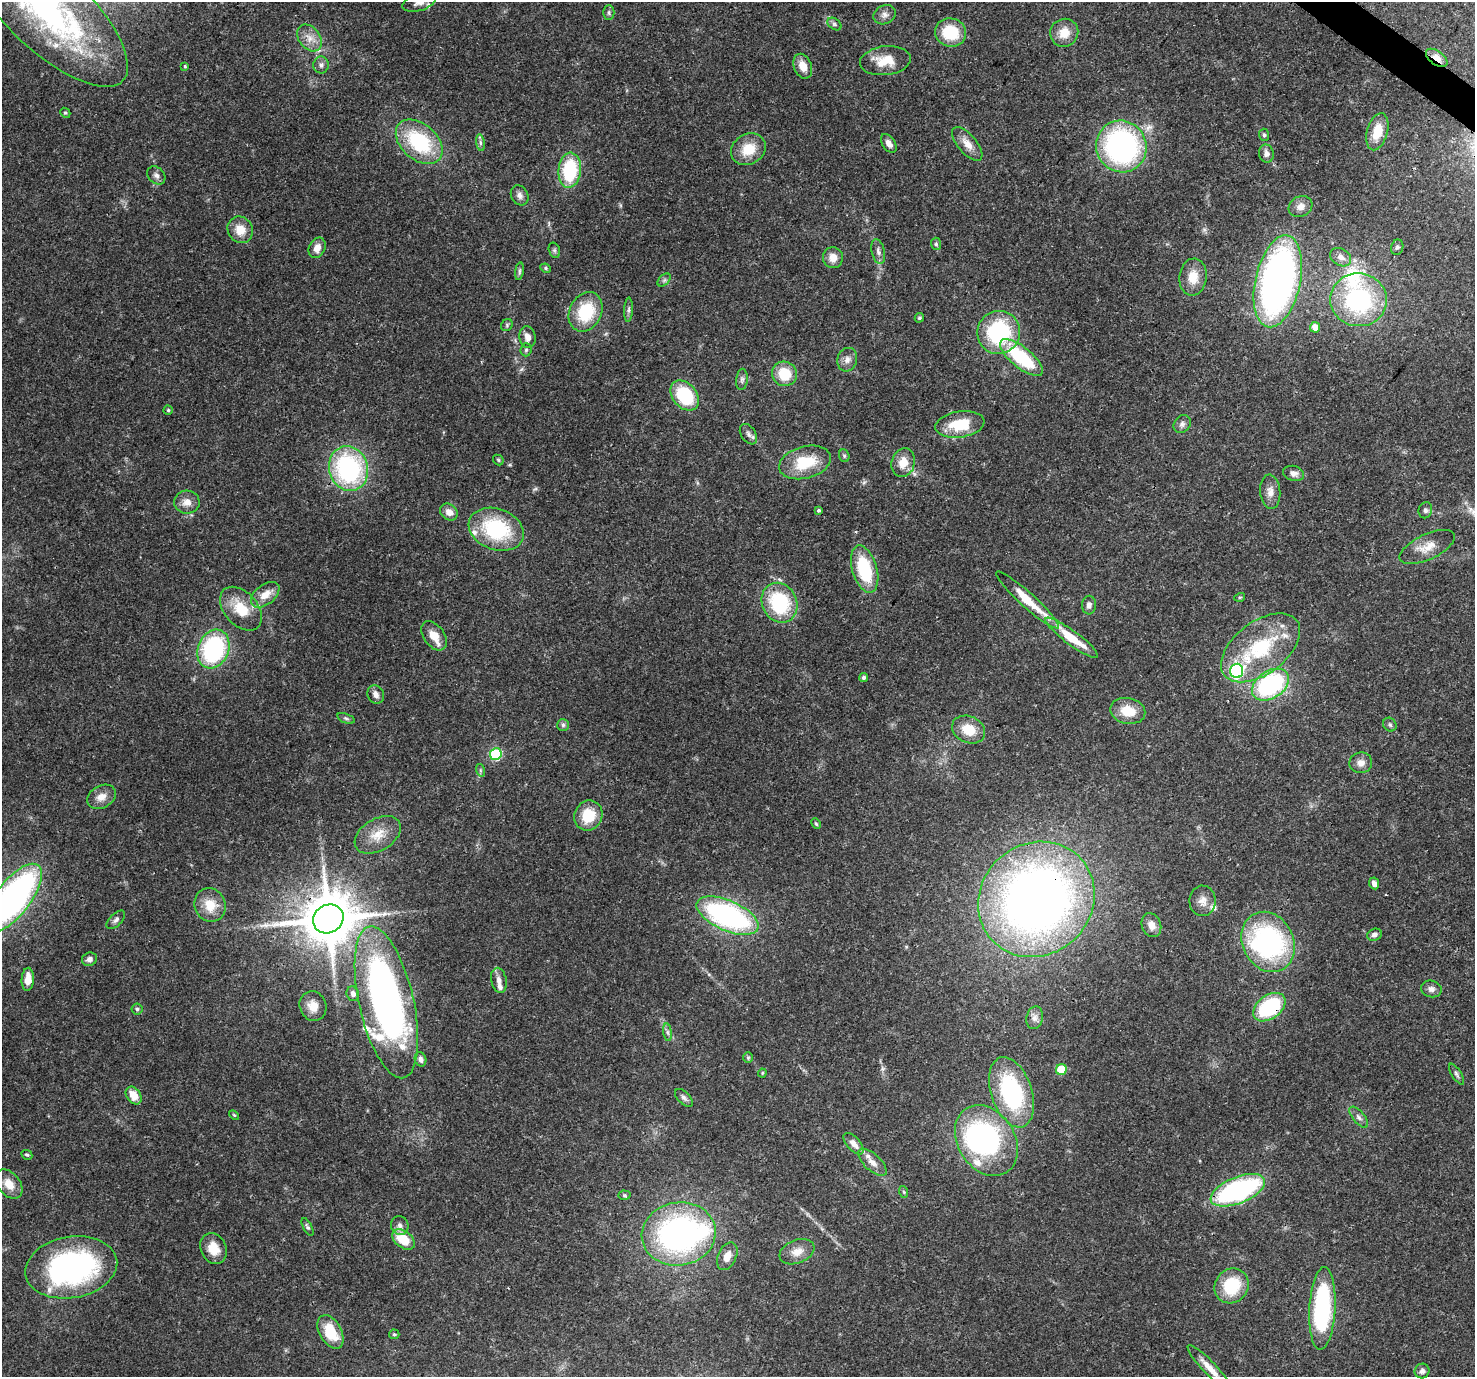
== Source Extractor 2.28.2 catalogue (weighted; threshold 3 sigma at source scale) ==
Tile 10 of 4 x 4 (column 2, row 3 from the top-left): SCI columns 1559-3031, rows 1714-3088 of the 6056 x 6107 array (HDU 1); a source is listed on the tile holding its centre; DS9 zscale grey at full resolution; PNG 1477 x 1379 px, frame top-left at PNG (2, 2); each listed source drawn as its Kron ellipse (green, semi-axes under 4 px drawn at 4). Shown black and unused: <1% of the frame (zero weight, under 3 of 4 exposures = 8% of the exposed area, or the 3 px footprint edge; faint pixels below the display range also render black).
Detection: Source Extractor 2.28.2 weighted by HDU 2 'WHT'; one run over the whole footprint, this tile lists its part. Background 0.0865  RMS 0.0036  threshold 0.0162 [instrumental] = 3 sigma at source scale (4.5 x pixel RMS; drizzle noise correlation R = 1.50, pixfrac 1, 0.0396/0.0396 arcsec/px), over >= 5 px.
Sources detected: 164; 3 inside a brighter object's white glare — neither listed nor drawn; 9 inside a brighter listed object's ellipse — not listed separately; the other 152 listed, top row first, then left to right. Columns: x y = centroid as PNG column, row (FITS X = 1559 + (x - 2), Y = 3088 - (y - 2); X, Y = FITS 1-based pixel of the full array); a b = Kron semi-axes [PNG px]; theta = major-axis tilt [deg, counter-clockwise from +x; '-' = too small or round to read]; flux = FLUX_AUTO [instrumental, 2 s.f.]
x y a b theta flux
419 2 17 8 17 2.6
47 10 103 40 -43 110
609 12 7 5 -90 0.76
884 15 11 9 27 2
834 24 8 5 -37 0.88
950 32 15 14 - 14
1064 33 14 13 - 5.8
309 38 15 10 -52 3.7
1437 58 12 6 -36 4.2
885 61 25 14 7 8.6
321 65 8 7 - 1.4
185 66 4 3 - 0.38
803 66 13 9 -68 4.6
65 113 5 4 - 0.55
1377 132 19 10 75 6.8
1264 135 6 5 - 0.68
419 142 27 18 -41 29
480 143 8 4 -81 0.86
889 143 10 6 -56 2.1
967 144 20 9 -50 4.1
1121 146 26 25 - 88
748 149 18 15 30 8.5
1266 154 9 7 -79 1.8
570 170 17 11 85 25
156 175 10 8 -46 1.5
520 195 10 8 -61 1.7
1301 206 12 10 28 2.6
240 230 14 12 -59 5.7
936 244 6 5 - 0.65
1397 247 8 6 71 0.86
317 248 11 8 62 3.1
554 250 8 5 -72 0.79
878 252 12 6 -77 1.6
1341 257 11 8 -32 2.5
833 258 10 10 - 3.3
546 268 5 4 - 0.55
519 271 9 4 82 0.82
1193 277 19 13 83 6.4
664 280 8 5 45 0.84
1278 281 47 22 77 180
1358 300 28 26 -8 46
629 310 12 4 87 1
586 312 21 16 63 17
919 318 5 4 - 0.61
507 325 6 5 - 0.55
1315 327 5 5 - 4
999 332 22 21 - 37
528 337 11 8 -81 2.6
526 350 6 5 - 0.67
1022 358 26 10 -39 26
847 360 12 9 72 2.4
784 374 13 12 - 10
742 379 10 6 85 1.1
685 395 17 12 -50 21
168 410 4 4 - 0.54
960 424 24 13 8 13
1182 424 10 8 52 1.4
748 434 11 7 -56 1.5
844 456 6 5 - 0.68
498 460 6 4 -47 0.59
805 462 26 16 15 15
903 462 14 11 72 5.1
348 468 23 19 -70 56
1293 473 10 7 -15 2.1
1270 492 17 10 -85 3.1
187 502 12 11 - 3.2
819 510 4 4 - 0.73
1425 510 8 6 77 1.1
449 512 9 7 -37 2.9
496 529 28 20 -21 30
1427 547 30 12 25 6
865 569 24 12 -74 21
265 595 16 10 38 4.9
1240 597 5 3 - 0.36
1027 600 42 7 -42 12
779 603 20 17 -64 27
1089 605 9 7 87 1.5
241 609 25 16 -48 10
434 636 16 10 -54 5.2
1072 638 32 7 -37 12
1261 648 45 26 37 30
213 649 20 15 67 47
1237 671 7 6 - 60
864 677 4 4 - 0.94
1270 685 20 13 34 50
376 694 9 8 - 1.9
1128 711 18 13 -13 8.2
346 718 9 4 -19 0.76
563 725 6 6 - 0.78
1390 725 7 6 - 0.92
969 730 17 13 -26 7.7
496 754 6 6 - 32
1361 763 11 10 - 2.5
480 770 6 4 -72 0.54
101 797 15 11 29 3.5
588 816 15 14 - 11
816 824 5 3 - 0.47
378 835 25 16 31 7.4
1374 883 6 5 - 1.6
13 898 42 17 52 130
1036 899 60 55 42 320
1203 901 15 13 88 3.5
210 905 17 15 -64 7.5
728 916 33 15 -24 77
328 919 16 14 33 2100
116 920 12 6 45 1.3
1151 925 12 9 -68 2.7
1374 935 7 6 - 1.4
1268 942 31 25 -63 66
89 959 8 6 20 1.5
28 979 11 6 87 4.4
499 980 13 7 -78 2.1
1431 989 10 8 -14 1.8
353 994 7 6 - 1.4
386 1002 78 27 -77 200
313 1006 15 13 -67 4.7
1269 1007 18 11 36 30
137 1009 5 5 - 0.67
1035 1018 11 8 77 1.9
668 1032 9 4 -81 0.92
748 1058 5 5 - 0.55
421 1059 7 5 -71 1.3
1061 1069 5 5 - 13
762 1073 4 4 - 0.38
1456 1074 12 5 -58 1
1012 1092 36 20 -71 43
134 1095 10 7 -54 5
684 1098 11 6 -45 1.2
234 1115 6 3 -44 0.39
1359 1117 13 6 -49 1.5
986 1140 38 28 -58 77
854 1144 13 6 -48 3
27 1155 6 4 -27 0.64
872 1162 18 8 -42 3.1
9 1184 16 11 -51 5.2
1238 1190 29 13 22 65
904 1192 6 3 -71 0.43
625 1195 6 4 -2 0.62
400 1225 9 8 - 1.8
307 1227 10 4 -62 0.79
679 1234 37 31 10 100
403 1239 13 8 -37 9.7
213 1248 16 12 -65 5.7
797 1252 18 11 21 4.2
727 1256 15 9 65 3.3
71 1267 46 30 10 84
1232 1286 18 16 49 16
1322 1308 41 13 87 53
330 1332 18 11 -61 12
394 1334 5 4 - 0.51
1210 1368 31 6 -46 4.6
1422 1371 7 7 - 1.3
Overlapping masked pixels (flux is a lower limit): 5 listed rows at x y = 1437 58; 1036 899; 328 919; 386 1002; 1269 1007
Isophote crosses this tile's border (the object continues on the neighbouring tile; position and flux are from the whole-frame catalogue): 3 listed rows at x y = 419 2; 47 10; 13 898